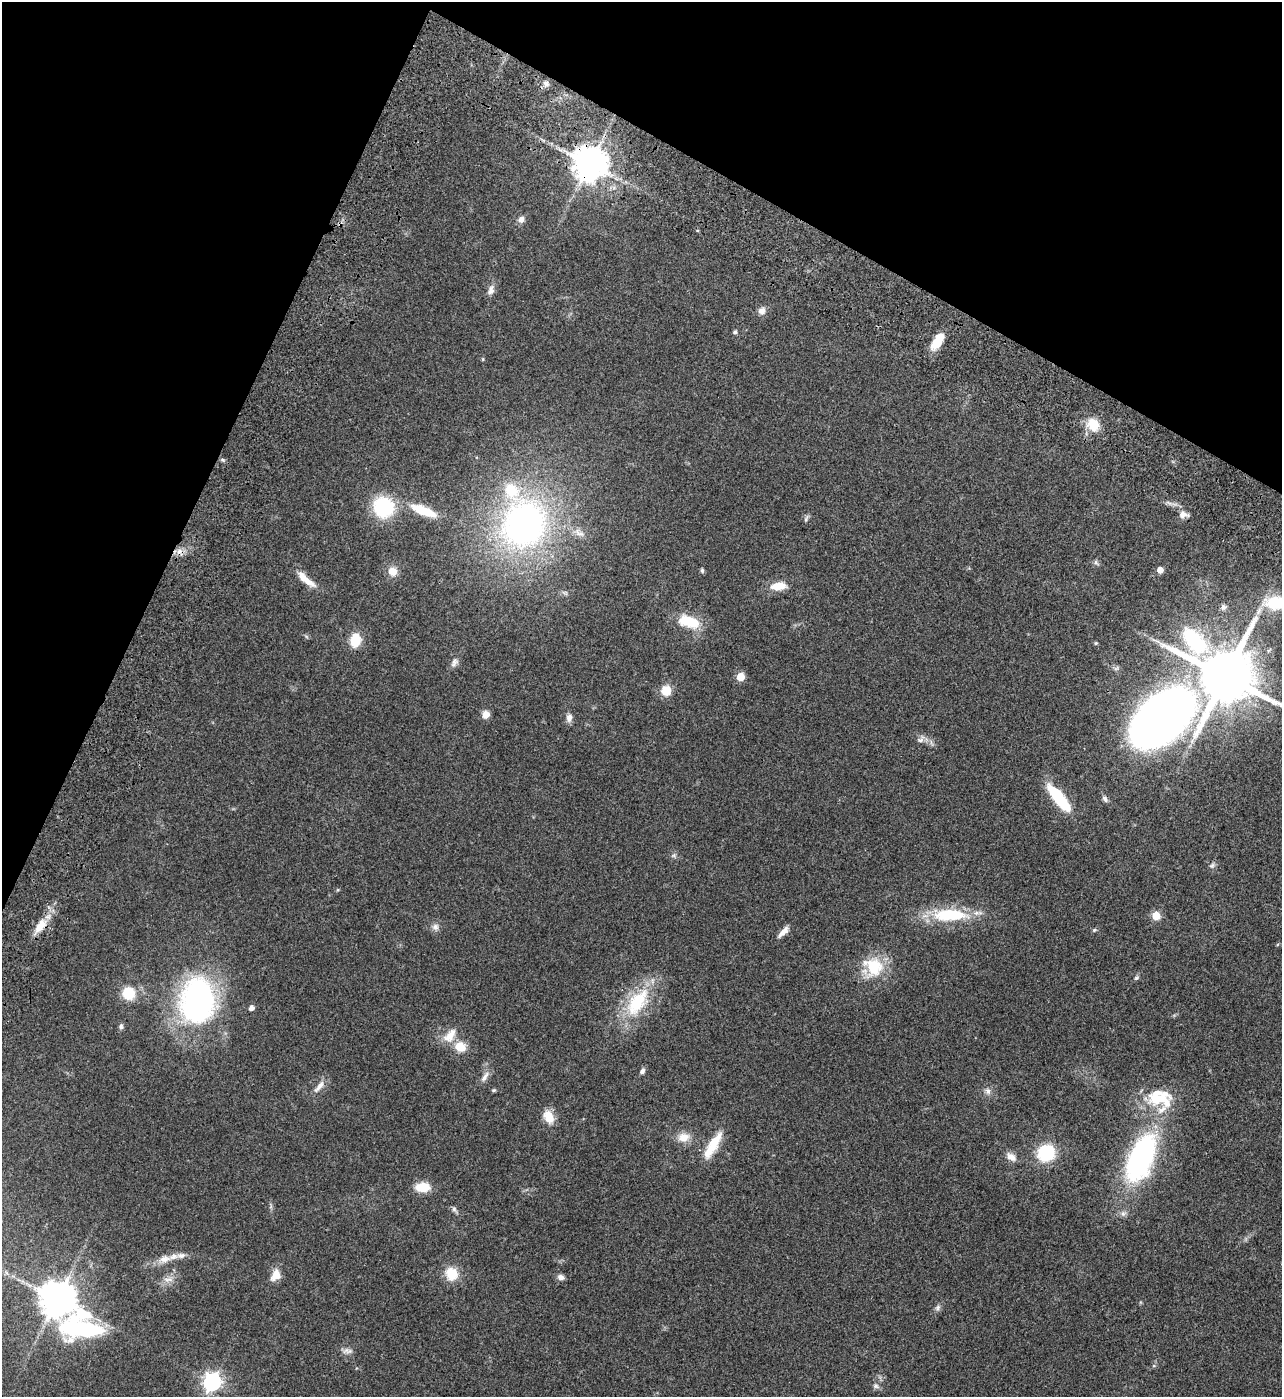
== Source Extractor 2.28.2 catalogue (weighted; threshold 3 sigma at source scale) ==
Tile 2 of 4 x 4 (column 2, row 1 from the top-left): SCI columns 1650-2929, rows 4390-5784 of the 5987 x 5985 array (HDU 1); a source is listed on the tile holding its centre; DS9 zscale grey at full resolution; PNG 1284 x 1399 px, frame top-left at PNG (2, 2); no overlay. Shown black and unused: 23% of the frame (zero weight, under 3 of 4 exposures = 13% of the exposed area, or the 3 px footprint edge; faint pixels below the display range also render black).
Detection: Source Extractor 2.28.2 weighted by HDU 2 'WHT'; one run over the whole footprint, this tile lists its part. Background 0.133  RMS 0.0074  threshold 0.0332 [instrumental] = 3 sigma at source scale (4.5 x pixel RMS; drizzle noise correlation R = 1.50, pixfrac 1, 0.05/0.05 arcsec/px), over >= 5 px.
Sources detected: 88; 1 inside a brighter object's white glare — not listed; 6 inside a brighter listed object's ellipse — not listed separately; the other 81 listed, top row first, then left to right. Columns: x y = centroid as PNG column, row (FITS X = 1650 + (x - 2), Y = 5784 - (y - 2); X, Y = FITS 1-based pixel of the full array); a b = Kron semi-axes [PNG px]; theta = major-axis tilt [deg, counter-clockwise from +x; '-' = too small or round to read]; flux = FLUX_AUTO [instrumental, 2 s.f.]
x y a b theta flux
546 83 8 7 - 2.5
589 163 10 9 - 1600
521 219 9 7 60 3.3
491 290 14 8 78 3.9
762 311 9 9 - 4
735 332 5 4 - 1.6
937 341 20 9 57 15
483 359 4 4 - 0.66
1093 425 15 13 -53 15
223 460 7 5 -13 1.2
383 507 17 16 - 56
424 511 31 10 -22 23
1183 515 12 9 -11 3.9
806 519 11 4 71 1.5
524 524 59 51 63 250
579 533 18 8 -34 5.6
179 551 9 9 - 4.5
1096 563 10 5 -48 1.5
702 570 7 5 -75 1.2
1160 570 5 4 - 6.6
393 571 11 11 - 7.2
306 579 29 8 -41 10
778 586 18 9 6 11
1275 603 26 17 0 30
1223 607 9 7 33 2.6
688 621 19 10 -17 27
355 640 13 9 82 17
1194 640 29 14 -46 60
1096 643 5 4 - 0.85
454 662 14 8 66 3.4
1225 676 17 15 -27 5900
740 677 5 5 - 21
666 690 12 11 - 10
486 714 9 8 - 5.1
569 718 11 7 81 3.5
1161 718 46 27 41 750
921 739 13 7 43 3.1
1059 798 28 9 -51 44
1105 799 9 6 -54 2.2
674 855 8 5 18 1.5
1212 865 10 6 48 2
950 915 47 16 1 39
1156 916 5 5 - 23
40 926 24 11 53 12
435 927 10 9 - 3.4
1094 930 6 4 45 0.99
783 932 18 6 46 4.7
873 967 26 24 -63 28
1136 978 8 4 44 1.3
128 993 14 13 - 18
197 1001 43 32 85 190
637 1002 43 22 55 43
251 1008 4 4 - 4
121 1026 8 6 84 1.8
450 1035 23 12 51 10
460 1047 12 10 -22 12
642 1071 8 5 60 2.1
485 1077 17 7 59 4
319 1087 21 7 51 5.3
494 1090 6 4 -17 0.91
988 1091 9 7 -65 2.8
1156 1099 24 19 -12 23
549 1117 16 11 -62 11
684 1137 16 12 8 8.6
713 1145 37 10 59 18
1046 1153 15 14 - 38
1011 1157 14 8 -36 5.1
1141 1158 48 22 66 150
422 1187 16 10 2 13
454 1209 9 6 -61 1.7
165 1259 19 10 13 7.9
451 1274 15 14 - 15
276 1275 16 11 62 7.7
561 1277 8 6 -16 3.1
168 1279 15 6 5 4.6
57 1299 10 10 - 1700
938 1307 9 7 48 2.2
83 1329 42 24 -15 120
347 1351 15 7 -2 3.2
212 1382 7 7 - 300
876 1386 9 7 -25 2.3
Overlapping masked pixels (flux is a lower limit): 2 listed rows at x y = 589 163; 40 926
Isophote crosses this tile's border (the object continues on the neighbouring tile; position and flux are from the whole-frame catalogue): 2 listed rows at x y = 1275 603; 1225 676